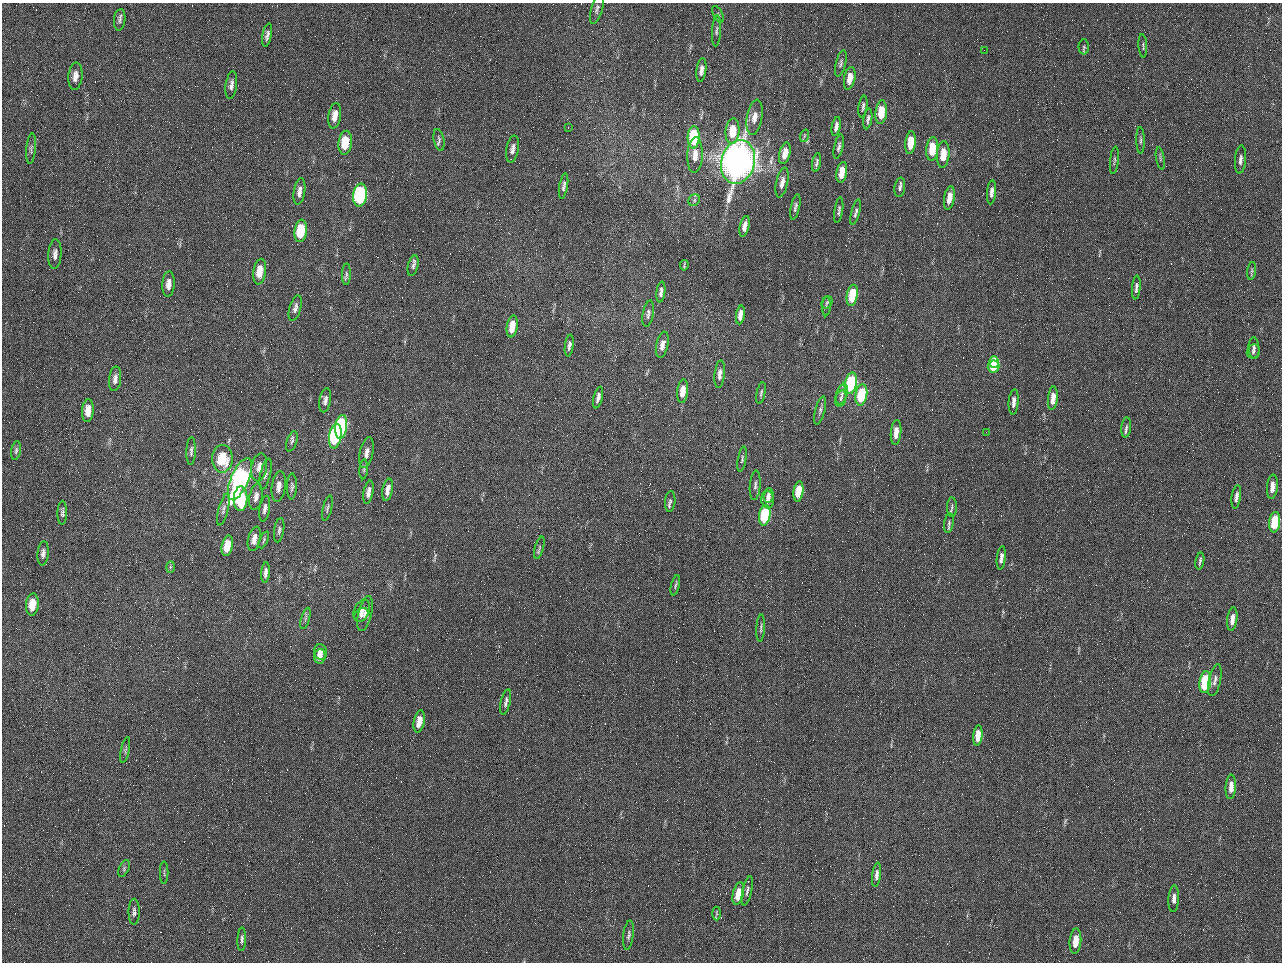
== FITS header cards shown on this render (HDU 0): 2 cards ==
NAXIS1  =                 1280 / length of data axis 1
NAXIS2  =                  960 / length of data axis 2

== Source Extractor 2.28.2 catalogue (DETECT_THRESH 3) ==
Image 1280 x 960 px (HDU 0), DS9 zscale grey, 1 PNG px = 1 image px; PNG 1284 x 964 px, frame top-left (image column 1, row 960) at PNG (2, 3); each listed source drawn as its Kron ellipse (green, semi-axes under 4 px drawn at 4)
Background 2560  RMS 180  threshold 554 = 3 sigma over >= 5 px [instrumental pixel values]
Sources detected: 163; all 163 listed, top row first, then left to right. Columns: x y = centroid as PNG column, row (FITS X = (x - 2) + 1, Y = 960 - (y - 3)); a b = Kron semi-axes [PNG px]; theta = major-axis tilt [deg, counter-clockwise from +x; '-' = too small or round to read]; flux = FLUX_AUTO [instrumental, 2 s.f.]
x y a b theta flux
597 9 15 5 74 4.5e+04
718 14 9 4 -63 2.7e+04
120 20 11 5 83 3.8e+04
716 31 15 4 86 4.1e+04
267 35 12 4 79 4.7e+04
1143 46 12 2 -86 1.8e+04
1084 47 7 5 -89 2.2e+04
984 50 2 2 - 6.3e+04
841 63 13 5 76 3.6e+04
701 70 12 5 83 6.3e+04
75 76 14 7 84 8.7e+04
850 78 11 5 79 1.6e+05
231 85 14 5 82 5.9e+04
863 107 11 3 81 2.9e+04
881 112 12 5 84 3.4e+05
335 116 13 6 81 1.2e+05
754 117 18 8 80 1.2e+05
868 119 10 4 81 3.5e+04
568 127 3 2 - 6.8e+03
836 127 10 4 79 5.3e+04
733 131 13 7 84 2.9e+05
804 136 6 4 71 1.8e+04
694 137 11 6 87 9.1e+05
439 140 11 5 -78 3.9e+04
1140 140 13 4 -88 3.0e+04
345 143 12 6 83 3.4e+05
911 143 11 5 85 3.1e+05
839 147 12 4 78 3.5e+04
31 149 15 4 84 4.2e+04
512 149 13 6 80 6.9e+04
932 149 12 6 85 3.5e+05
785 153 11 5 77 1.5e+05
943 154 13 6 85 2.5e+05
695 155 18 7 87 1.4e+05
1160 158 11 3 -81 2.1e+04
1240 159 14 5 85 6.0e+04
1114 160 14 3 84 2.5e+04
738 162 22 16 75 1.2e+07
817 162 9 4 80 3.0e+04
842 172 10 5 80 2.0e+05
782 182 15 6 78 8.3e+04
564 186 13 4 80 3.8e+04
900 187 10 5 82 3.8e+04
299 192 14 5 81 7.1e+04
991 192 12 4 85 6.7e+04
360 195 11 7 83 1.9e+06
949 198 12 5 80 1.6e+05
694 200 6 5 - 2.1e+04
795 207 13 4 78 3.8e+04
839 210 13 4 82 3.0e+04
856 212 13 4 76 3.8e+04
745 226 10 4 77 6.7e+04
301 231 11 6 83 4.4e+05
55 254 15 6 86 6.8e+04
684 265 5 2 - 1.4e+04
413 266 10 5 77 4.0e+04
1252 271 9 4 81 2.4e+04
260 272 13 6 82 2.2e+05
346 274 11 4 88 2.8e+04
168 284 12 6 86 8.7e+04
1136 287 12 4 85 4.0e+04
661 292 10 4 83 4.6e+04
852 295 11 5 81 4.9e+05
827 303 6 5 - 2.4e+04
826 306 10 4 88 2.3e+04
295 308 13 5 74 5.2e+04
648 314 13 5 80 4.4e+04
740 315 9 4 82 8.2e+04
512 326 11 5 80 1.9e+05
662 345 13 6 78 8.7e+04
569 346 11 4 82 4.2e+04
1254 348 11 5 -87 4.4e+04
1253 351 7 6 - 3.5e+04
994 362 6 4 -86 3.5e+05
993 367 6 6 - 3.4e+05
720 374 14 5 84 7.6e+04
115 379 12 6 83 6.4e+04
851 383 11 6 77 1.4e+06
683 391 12 5 85 1.8e+05
761 393 11 4 78 2.6e+04
842 394 10 5 74 4.2e+04
861 395 11 5 81 7.2e+05
598 398 11 4 76 5.6e+04
841 398 8 5 73 3.0e+04
1053 398 12 5 85 1.4e+05
325 400 12 5 80 5.0e+04
1014 402 13 5 86 7.7e+04
820 410 14 4 76 4.2e+04
88 411 11 6 86 1.5e+05
341 427 12 6 82 1.3e+06
1126 427 10 5 84 3.9e+04
896 432 12 5 85 1.6e+05
986 432 2 2 - 8.7e+03
335 436 12 6 81 1.4e+06
292 441 10 5 71 3.3e+04
16 451 9 4 80 3.0e+04
191 451 14 4 88 3.7e+04
367 453 16 6 78 8.5e+04
222 459 14 10 89 4.6e+05
742 459 12 4 79 2.8e+04
259 467 14 7 79 1.0e+05
364 469 10 4 85 2.4e+04
265 474 16 5 77 4.7e+04
240 479 23 9 67 3.2e+06
755 485 15 5 85 5.0e+04
279 486 15 7 82 8.8e+04
292 486 13 5 88 3.6e+04
1272 487 12 5 84 9.6e+04
388 490 11 5 79 9.7e+04
798 491 10 5 82 3.2e+05
368 492 12 5 79 7.0e+04
769 496 7 5 85 6.3e+04
256 497 13 6 79 7.8e+04
1236 497 11 4 82 6.0e+04
241 499 12 7 88 7.0e+05
768 499 9 6 -85 6.2e+04
670 501 10 5 84 3.5e+04
952 507 10 5 90 2.8e+04
327 508 13 4 76 3.1e+04
265 509 13 5 81 5.3e+04
223 510 16 5 76 4.7e+04
62 513 12 4 89 3.2e+04
765 515 10 5 81 1.0e+06
1275 522 10 5 83 6.7e+05
949 523 10 4 82 2.7e+04
279 530 12 5 81 3.6e+04
254 539 12 6 77 9.5e+04
264 540 9 3 66 2.0e+04
227 546 10 5 78 2.6e+05
539 548 11 4 74 2.6e+04
43 553 12 5 85 5.5e+04
1001 558 12 4 83 6.7e+04
1200 561 8 3 79 2.5e+04
170 567 6 4 88 1.7e+04
266 573 10 4 86 5.2e+04
675 585 10 3 76 2.2e+04
32 605 11 6 84 2.1e+05
362 611 12 7 67 7.7e+04
365 614 18 7 76 9.6e+04
361 615 8 6 44 4.4e+04
305 618 11 3 74 2.5e+04
1232 619 12 5 83 1.1e+05
761 628 13 3 87 2.6e+04
320 652 8 6 -78 1.1e+05
320 656 7 5 83 1.1e+05
1215 680 16 6 77 6.5e+04
1205 682 11 5 81 9.8e+05
506 702 13 4 77 4.4e+04
419 722 11 5 79 1.7e+05
978 736 10 4 84 2.0e+05
125 750 13 4 78 2.8e+04
1231 787 12 5 86 1.1e+05
124 868 9 5 65 2.4e+04
164 873 11 2 90 1.3e+04
877 875 12 4 83 6.1e+04
747 891 15 4 77 4.1e+04
738 894 11 5 76 2.6e+05
1174 899 13 5 86 6.3e+04
134 912 13 5 -90 4.3e+04
716 913 7 3 -89 1.8e+04
628 935 15 5 83 3.8e+04
242 939 11 4 88 3.2e+04
1075 941 13 6 85 2.2e+05